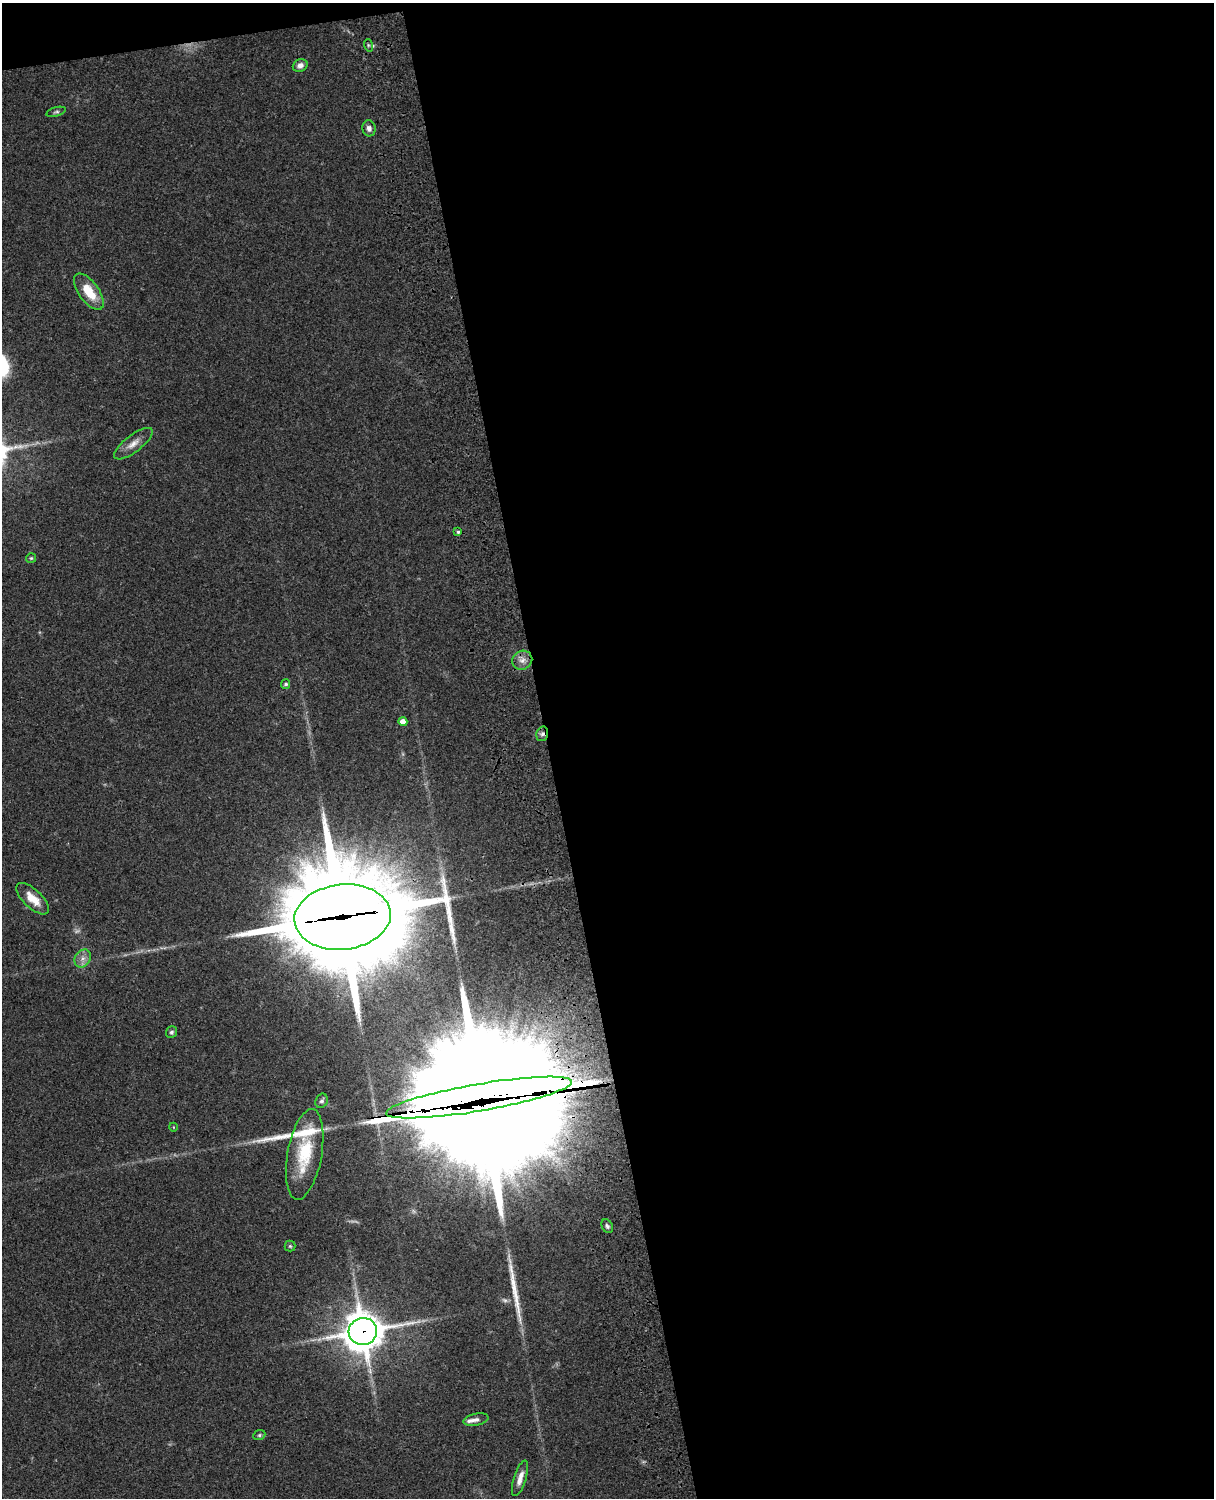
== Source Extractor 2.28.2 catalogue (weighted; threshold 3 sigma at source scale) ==
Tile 4 of 4 x 3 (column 4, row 1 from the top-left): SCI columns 3758-4969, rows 3268-4763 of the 5087 x 4926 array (HDU 1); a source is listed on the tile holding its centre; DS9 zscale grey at full resolution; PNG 1216 x 1500 px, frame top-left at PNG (2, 3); each listed source drawn as its Kron ellipse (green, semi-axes under 4 px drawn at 4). Shown black and unused: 56% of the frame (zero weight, under 3 of 4 exposures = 6% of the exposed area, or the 3 px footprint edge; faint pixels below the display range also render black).
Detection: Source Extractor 2.28.2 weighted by HDU 2 'WHT'; one run over the whole footprint, this tile lists its part. Background 0.0958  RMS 0.0062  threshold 0.028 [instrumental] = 3 sigma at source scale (4.5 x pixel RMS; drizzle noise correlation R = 1.50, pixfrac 1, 0.05/0.05 arcsec/px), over >= 5 px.
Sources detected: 34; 1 too faint to see at this stretch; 2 inside a brighter object's white glare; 2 long thin detections or spike segments (spike, bleed or trail) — neither listed nor drawn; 3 inside a brighter listed object's ellipse — not listed separately; the other 26 listed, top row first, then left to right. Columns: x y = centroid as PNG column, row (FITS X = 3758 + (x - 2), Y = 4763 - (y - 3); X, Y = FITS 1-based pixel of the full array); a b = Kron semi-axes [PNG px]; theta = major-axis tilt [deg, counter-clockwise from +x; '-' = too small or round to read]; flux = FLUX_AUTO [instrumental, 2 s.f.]
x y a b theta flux
368 45 6 4 -72 0.95
300 65 7 6 - 2.8
56 112 10 4 16 1.4
369 128 8 6 -76 2.8
89 292 21 10 -54 15
133 444 23 8 37 6.1
458 532 3 3 - 0.97
31 558 5 5 - 0.86
522 660 10 9 - 4.2
286 684 5 4 - 1.2
403 722 4 4 - 5
542 734 7 5 74 1.9
33 899 21 9 -44 9.6
343 917 48 32 6 17000
83 958 9 7 57 3.6
171 1032 6 5 - 1.4
479 1098 94 13 10 19000
322 1101 7 5 67 1.8
173 1127 4 3 - 0.41
305 1154 46 17 80 30
607 1226 7 5 -62 1.5
290 1246 5 5 - 0.86
363 1331 14 13 - 1600
476 1420 13 6 11 2.7
259 1435 6 5 - 1.1
520 1478 18 6 72 5.5
Overlapping masked pixels (flux is a lower limit): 4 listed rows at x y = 542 734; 343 917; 479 1098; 363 1331